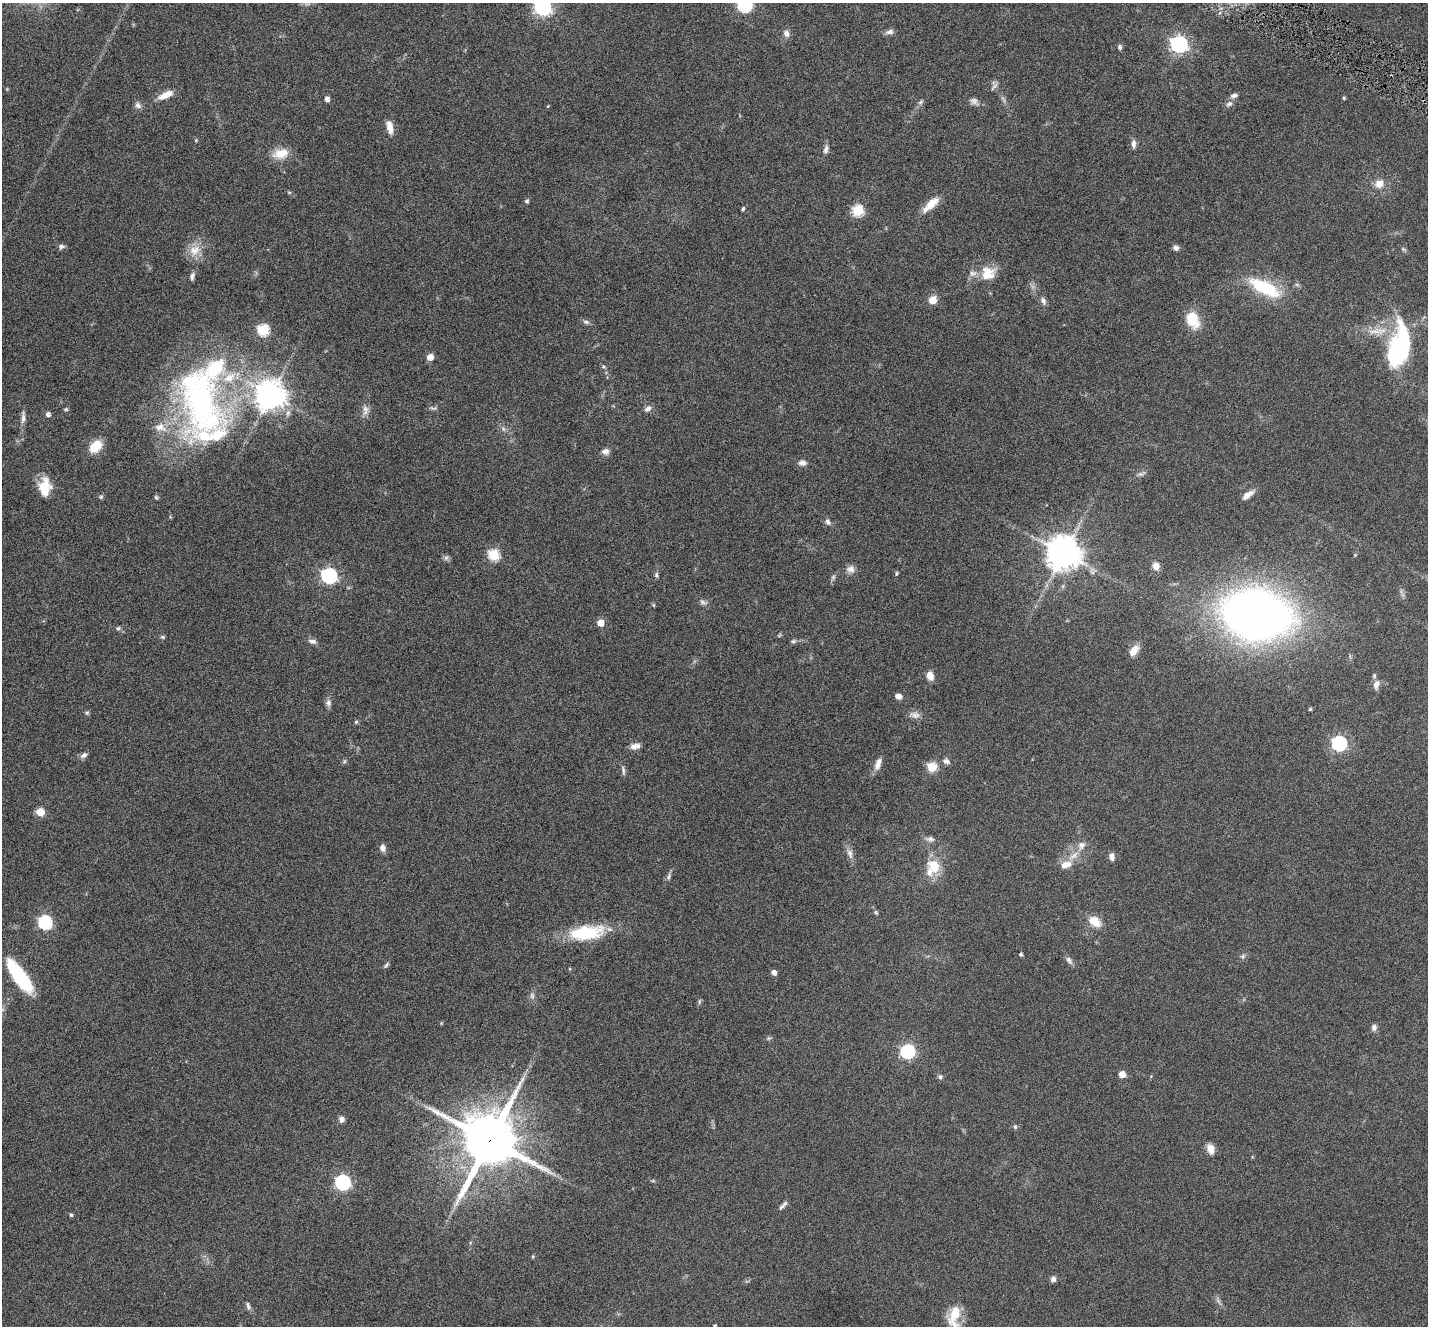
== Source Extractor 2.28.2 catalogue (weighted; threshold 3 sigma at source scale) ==
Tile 10 of 4 x 4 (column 2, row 3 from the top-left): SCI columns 1509-2934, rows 1612-2935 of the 5796 x 5871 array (HDU 1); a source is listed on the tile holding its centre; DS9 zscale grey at full resolution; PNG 1430 x 1328 px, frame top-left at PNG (2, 3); no overlay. Shown black and unused: <1% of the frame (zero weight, under 5 of 9 exposures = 5% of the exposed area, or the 3 px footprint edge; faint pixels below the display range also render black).
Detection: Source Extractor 2.28.2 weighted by HDU 2 'WHT'; one run over the whole footprint, this tile lists its part. Background 0.0535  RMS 0.0043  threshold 0.0177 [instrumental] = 3 sigma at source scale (4.09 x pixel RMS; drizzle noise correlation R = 1.36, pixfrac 0.8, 0.05/0.05 arcsec/px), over >= 5 px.
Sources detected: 142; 2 too faint to see at this stretch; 2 inside a brighter object's white glare — not listed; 7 inside a brighter listed object's ellipse — not listed separately; the other 131 listed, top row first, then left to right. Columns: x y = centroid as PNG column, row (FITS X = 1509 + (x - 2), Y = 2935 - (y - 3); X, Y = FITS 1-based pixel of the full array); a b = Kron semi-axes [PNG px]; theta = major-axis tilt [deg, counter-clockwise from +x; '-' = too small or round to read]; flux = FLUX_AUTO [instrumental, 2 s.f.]
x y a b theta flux
744 6 7 6 - 49
543 7 7 7 - 130
889 32 12 6 11 1.6
786 33 10 8 -74 1.9
1179 44 7 7 - 140
1120 47 7 5 -76 0.98
994 87 13 5 54 1.3
166 95 18 7 25 4.7
1234 96 9 6 15 1.5
1344 98 4 4 - 0.5
327 99 5 5 - 1.7
974 101 13 8 -37 1.9
920 102 7 5 45 0.86
1229 104 9 6 35 1.5
138 105 10 8 -44 1.5
548 106 4 3 - 0.33
390 127 15 7 -78 4.1
196 140 5 4 - 0.4
1134 144 11 6 88 1.7
826 149 11 6 75 1.6
281 153 20 12 10 6.9
1379 184 10 9 - 3.9
527 201 4 4 - 1
931 204 24 8 42 5.9
743 209 4 3 - 0.84
858 211 6 6 - 33
61 246 8 6 12 1.2
1176 248 8 6 -24 1.3
1403 249 9 4 -35 0.72
195 250 18 14 34 6
988 273 19 17 32 8.1
192 276 10 5 76 1.3
1264 288 36 14 -26 25
933 300 5 5 - 12
1043 301 11 7 -65 1.5
1192 319 15 11 -67 13
586 322 9 5 -15 1.1
263 330 6 6 - 36
1375 331 32 9 5 7.4
1400 349 42 26 81 54
430 357 5 4 - 5.9
603 367 7 5 -34 0.65
270 395 9 9 - 610
200 400 99 53 -74 120
648 408 10 6 37 1.7
65 409 6 5 - 0.6
365 409 10 9 - 2.1
48 414 4 4 - 1.8
23 417 18 6 88 2
503 429 7 4 -45 0.93
96 446 15 10 46 8.2
605 451 9 7 2 1.9
802 463 10 8 -1 1.8
1141 474 12 5 23 1.3
44 488 16 10 89 12
1247 495 16 6 36 2.8
101 497 7 5 69 0.68
156 498 6 4 -49 0.58
828 522 9 6 -46 1.3
1063 553 11 10 - 730
494 555 6 6 - 34
446 558 9 6 63 0.95
1156 566 9 8 - 2.3
851 569 11 10 - 2.3
896 573 7 3 89 0.53
656 575 8 5 86 0.77
329 576 7 6 - 99
833 577 7 5 47 0.85
703 602 12 5 -12 1.3
653 605 6 4 -88 0.42
1256 614 45 32 -8 390
601 623 5 5 - 7.3
118 628 6 5 - 0.69
163 637 7 5 -26 0.62
312 641 12 6 -15 1.6
794 641 7 5 16 0.86
1134 651 13 8 53 3.9
930 676 9 7 -71 3.6
1376 684 13 8 70 2.5
898 696 7 5 -17 2.2
328 703 9 7 -78 1.5
1310 709 3 3 - 0.66
87 713 6 5 - 0.71
915 715 14 8 -16 2.3
356 722 6 5 - 0.58
1339 743 6 6 - 83
635 746 11 7 11 2.5
84 755 10 6 30 1.4
344 761 6 5 - 0.68
946 761 9 7 -31 1.4
878 764 15 7 69 3
932 767 5 5 - 21
623 770 14 4 -80 1.1
40 812 5 5 - 12
930 839 11 8 -15 1.6
1081 845 12 10 67 2.8
383 848 8 7 - 2
850 854 15 7 -72 2.3
1112 857 9 6 -80 1.8
934 865 16 14 -60 9
1065 865 16 9 22 4.3
669 876 10 6 70 1.2
876 912 6 5 - 0.6
1095 921 13 9 -41 6.7
45 922 6 6 - 63
586 933 43 16 7 23
1021 954 3 3 - 0.76
1243 956 7 6 - 0.95
1069 960 12 5 -56 1.4
386 965 10 4 56 0.84
774 972 5 5 - 2.2
19 976 38 12 -54 28
532 996 9 6 -75 1.2
699 1001 8 4 81 0.67
1374 1027 9 7 75 1.4
769 1038 6 4 41 0.62
908 1051 7 6 - 53
1122 1074 5 5 - 5.8
940 1077 6 6 - 0.97
341 1119 7 6 - 1.8
1015 1127 6 5 - 0.69
490 1140 18 17 - 2500
1211 1149 11 7 -71 4.1
343 1182 7 6 - 89
781 1207 12 5 38 1.3
71 1215 5 4 - 0.64
533 1256 5 4 - 0.41
1053 1279 7 6 - 1.4
248 1306 12 5 -70 1.2
955 1313 27 14 71 9.4
715 1325 4 3 - 0.47
Overlapping masked pixels (flux is a lower limit): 1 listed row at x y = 490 1140
Isophote crosses this tile's border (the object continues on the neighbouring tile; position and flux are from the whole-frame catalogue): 4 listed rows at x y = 744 6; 543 7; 19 976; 955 1313